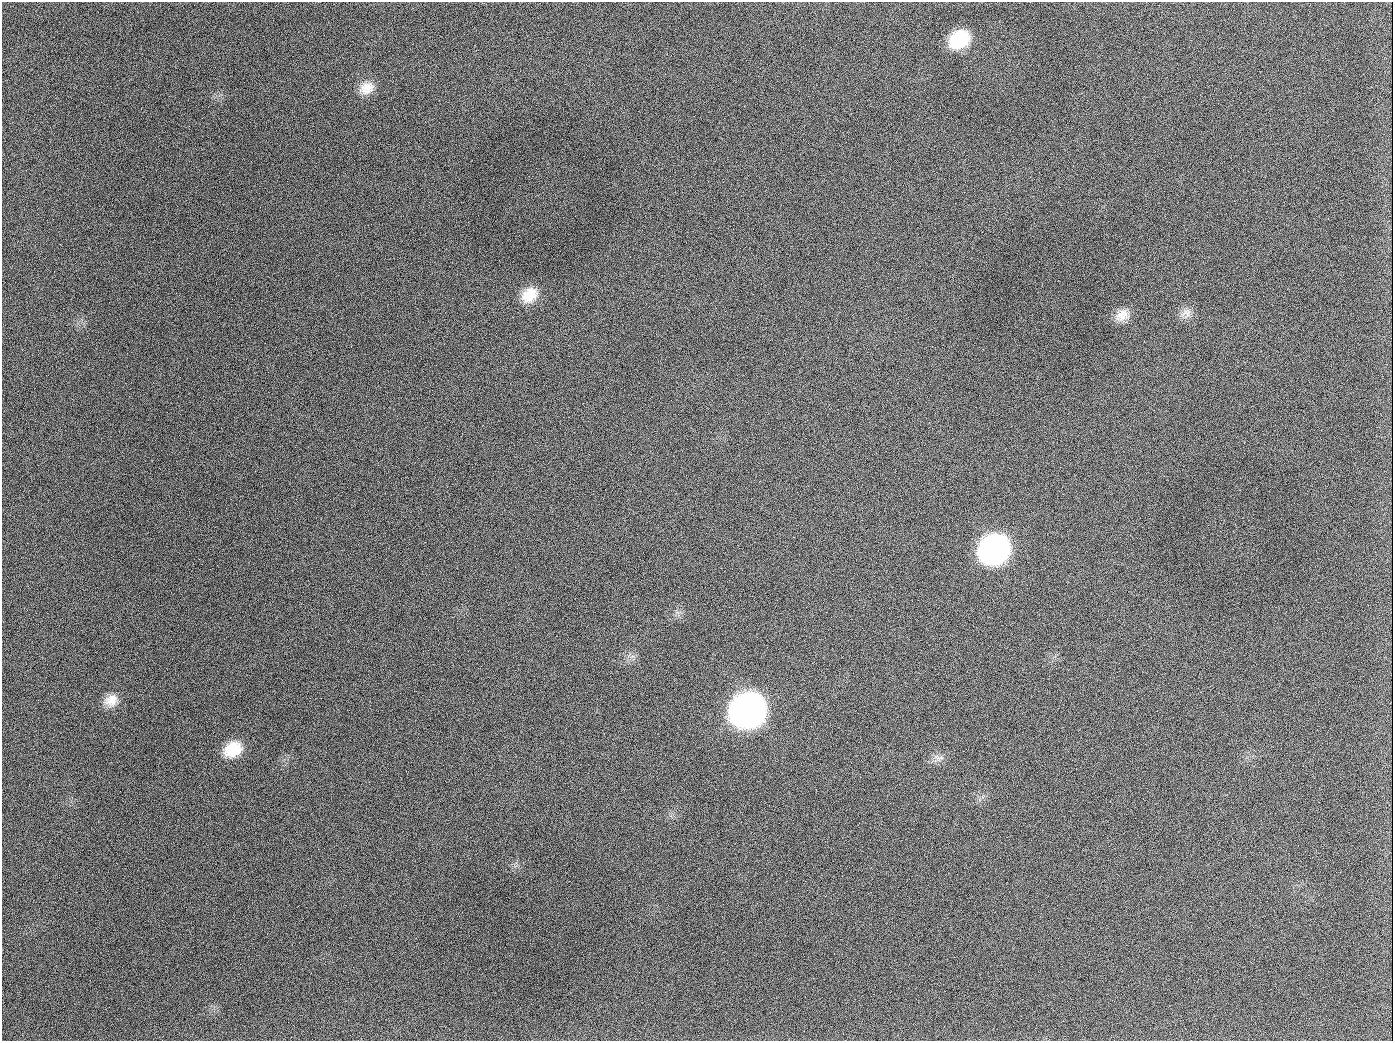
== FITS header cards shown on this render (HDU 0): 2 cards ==
NAXIS1  =                 1391
NAXIS2  =                 1039

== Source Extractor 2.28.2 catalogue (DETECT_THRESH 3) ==
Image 1391 x 1039 px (HDU 0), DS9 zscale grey, 1 PNG px = 1 image px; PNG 1395 x 1043 px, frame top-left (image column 1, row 1039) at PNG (2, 2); no overlay
Background 1750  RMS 76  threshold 227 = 3 sigma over >= 5 px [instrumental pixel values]
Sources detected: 13; all 13 listed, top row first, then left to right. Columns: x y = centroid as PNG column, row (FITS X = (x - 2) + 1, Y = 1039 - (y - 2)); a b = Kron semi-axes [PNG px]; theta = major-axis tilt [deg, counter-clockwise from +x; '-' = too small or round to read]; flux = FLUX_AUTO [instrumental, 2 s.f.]
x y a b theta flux
959 39 21 16 33 2.6e+05
367 88 20 15 26 7.7e+04
189 126 2 2 - 6.1e+03
529 295 22 16 37 1.1e+05
1186 313 16 11 28 4.3e+04
1122 315 19 14 36 6.5e+04
654 407 2 2 - 3.0e+03
994 549 21 18 33 2.0e+06
111 700 17 14 27 6.7e+04
747 710 22 19 30 4.6e+06
233 749 20 15 26 1.5e+05
938 757 16 6 -16 2.7e+04
944 1026 2 2 - 4.1e+03